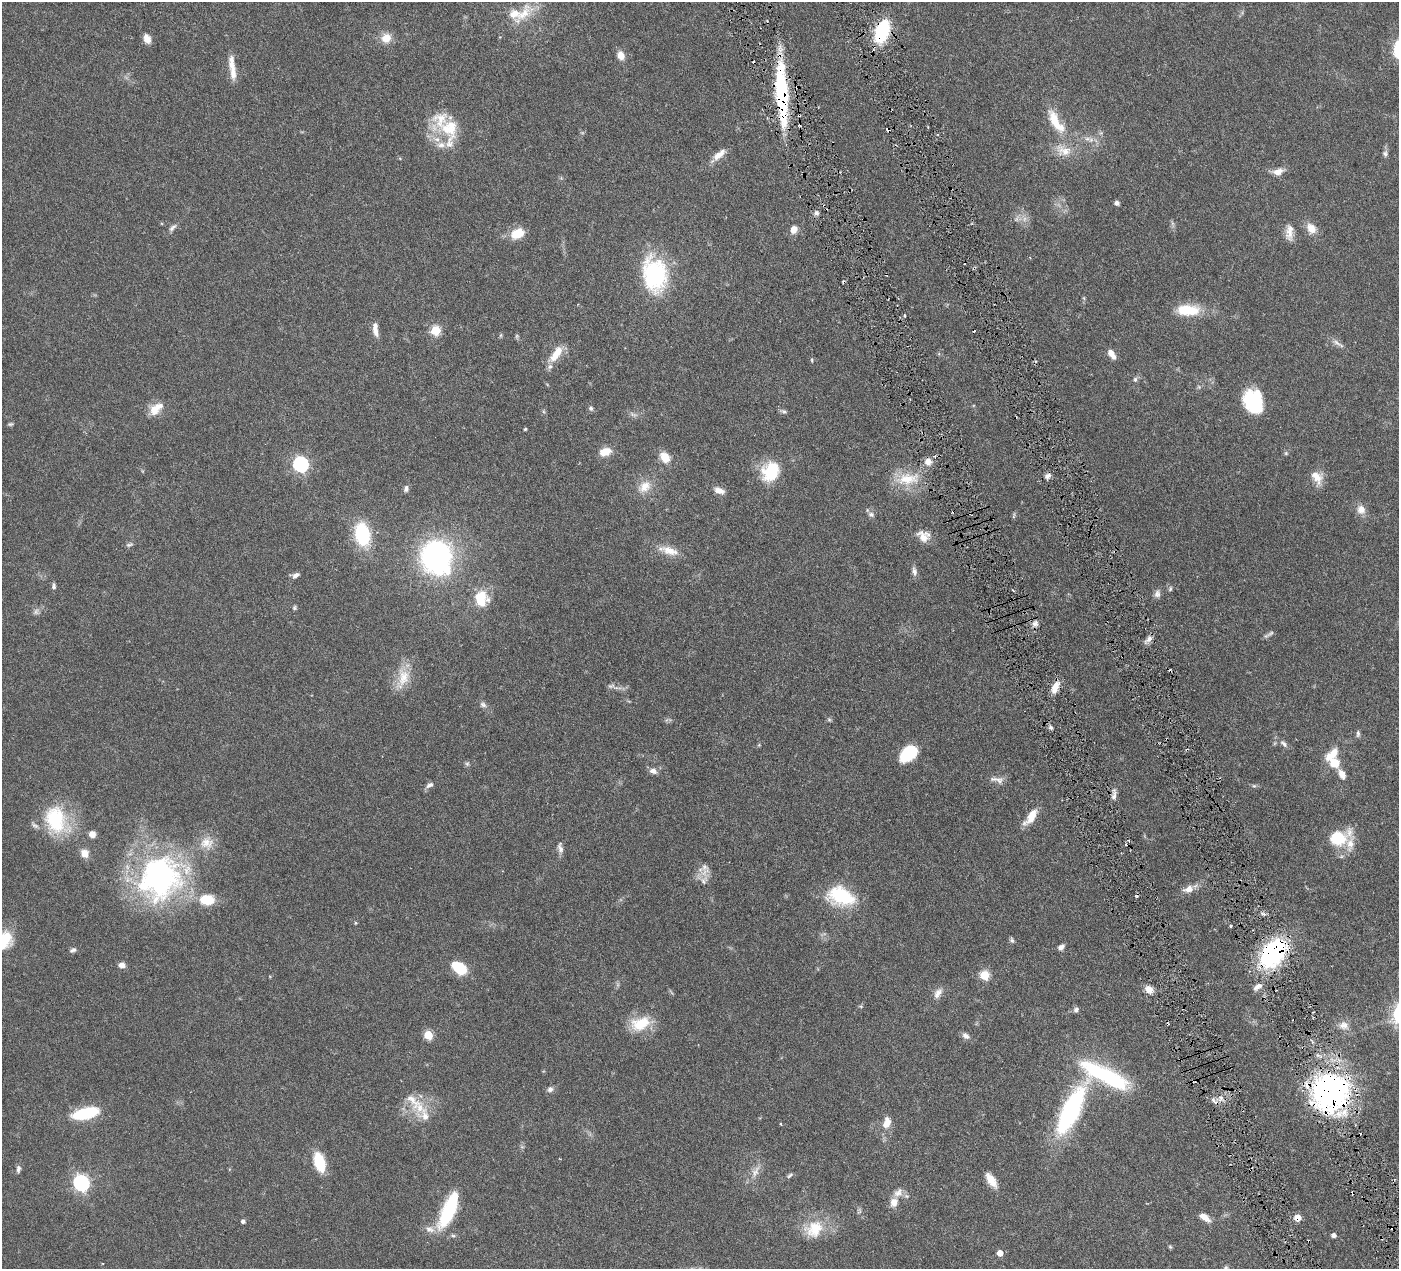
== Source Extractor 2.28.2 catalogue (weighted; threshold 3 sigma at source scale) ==
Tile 6 of 4 x 4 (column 2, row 2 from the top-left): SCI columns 1403-2799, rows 2837-4103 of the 5599 x 5543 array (HDU 1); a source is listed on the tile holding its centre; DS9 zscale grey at full resolution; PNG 1401 x 1271 px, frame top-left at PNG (2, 2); no overlay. Shown black and unused: <1% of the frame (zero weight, under 3 of 6 exposures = <1% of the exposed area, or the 3 px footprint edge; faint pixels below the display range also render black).
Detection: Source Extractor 2.28.2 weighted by HDU 2 'WHT'; one run over the whole footprint, this tile lists its part. Background 0.0864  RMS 0.0036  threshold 0.0149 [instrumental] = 3 sigma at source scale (4.09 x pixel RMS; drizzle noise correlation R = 1.36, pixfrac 0.8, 0.05/0.05 arcsec/px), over >= 5 px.
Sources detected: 175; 2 too faint to see at this stretch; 2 inside a brighter object's white glare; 9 cosmic-ray / hot-pixel residue — not listed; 14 inside a brighter listed object's ellipse — not listed separately; the other 148 listed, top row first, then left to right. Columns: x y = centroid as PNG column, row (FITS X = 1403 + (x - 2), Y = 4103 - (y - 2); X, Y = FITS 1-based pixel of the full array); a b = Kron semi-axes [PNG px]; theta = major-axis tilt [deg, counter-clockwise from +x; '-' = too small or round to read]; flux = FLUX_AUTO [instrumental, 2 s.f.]
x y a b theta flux
523 14 38 13 51 8.2
882 31 20 10 71 25
386 38 11 11 - 4.4
147 39 10 7 -66 2.6
621 55 9 7 -63 3.3
232 68 34 7 -83 4.6
797 87 4 4 - 0.51
782 93 66 11 -86 37
440 120 34 25 -50 11
1055 121 36 12 -58 10
1091 140 8 7 - 1.5
1064 151 23 13 -17 5.4
1385 154 8 7 - 0.93
719 155 21 8 40 3.3
1278 171 14 8 13 2.7
1117 203 6 5 - 0.95
816 213 7 5 -14 0.91
1016 219 7 6 - 0.97
172 228 13 6 44 1.3
1311 228 14 11 -54 3.7
794 229 8 7 - 2.8
1290 233 19 10 87 3.2
517 234 14 9 25 7.4
655 275 34 23 -79 36
1187 310 26 12 -2 11
904 315 3 2 - 0.37
375 331 15 7 -78 2.3
435 331 5 5 - 17
517 336 7 4 89 0.48
1337 343 14 5 -32 1.5
556 354 24 9 55 5.6
1111 354 11 6 -54 3
812 360 6 3 84 0.39
1135 379 7 5 88 0.78
1199 387 6 4 -18 0.45
1253 401 25 19 -75 19
591 408 7 6 - 0.74
156 409 19 11 41 4.7
784 411 8 5 -19 0.76
10 424 8 4 15 0.53
525 429 3 3 - 0.41
605 452 14 9 14 4.3
1286 453 5 5 - 0.45
934 456 5 4 - 0.76
665 457 12 9 -50 4.8
928 461 9 8 - 2.3
300 464 7 6 - 76
771 471 20 16 61 15
1048 476 8 6 54 1.3
1317 477 17 11 -52 4.1
908 479 36 16 7 9.9
645 486 20 14 45 4.8
406 489 8 5 73 1
719 490 12 7 -19 2.5
1361 509 13 11 -66 2.6
871 514 8 7 - 1.1
1014 516 9 3 77 0.5
362 534 17 11 -79 25
923 536 15 13 -29 3.8
129 545 10 5 20 0.75
669 551 29 10 -17 4.7
436 557 25 21 -75 94
914 571 12 7 -80 1.4
295 575 10 6 17 1.3
54 586 8 5 88 0.8
1170 589 7 5 75 0.61
1157 594 11 8 85 1.3
481 599 20 16 -82 8.7
294 608 6 5 - 0.55
36 612 9 7 57 1
1035 624 8 7 - 1.4
1269 634 16 4 31 0.88
1149 639 9 7 39 1.6
403 679 31 15 66 7.2
611 686 11 6 0 1.1
1055 687 16 7 67 3.4
483 705 10 7 -32 1.1
829 720 5 5 - 0.52
1051 727 6 5 - 0.74
1358 734 9 5 85 0.75
1284 744 12 6 -42 1.4
908 754 21 13 41 12
1332 754 22 10 44 5.3
1334 763 8 8 - 6.7
467 764 6 5 - 0.6
653 771 10 7 -20 1.6
1342 774 11 6 -62 2.9
997 780 21 7 -10 2
430 785 11 6 31 1.2
1254 786 6 5 - 0.54
1114 794 18 5 83 1.6
1031 817 22 9 52 5.1
56 820 37 27 -67 21
92 834 6 6 - 1.9
1338 838 21 13 19 14
207 843 20 18 16 5.6
560 848 15 7 -80 1.6
84 853 8 7 - 3.2
705 867 12 10 80 2.3
160 877 56 50 53 83
704 880 12 9 74 2.4
1188 889 13 9 18 2.8
841 896 30 19 -17 18
207 900 14 10 -1 9.5
1263 914 6 4 -18 0.66
355 923 5 3 - 0.33
1230 926 3 3 - 0.43
5 940 22 17 72 9.3
1012 940 7 5 -49 0.71
1061 947 7 5 43 1.3
73 950 9 6 21 0.89
1273 953 32 20 53 44
122 965 8 6 -9 1.8
459 968 15 10 -41 12
985 975 5 5 - 16
1257 987 12 6 35 1.7
1149 989 10 7 -39 2.7
938 993 15 8 57 2.2
1076 1010 8 6 45 0.92
640 1024 25 16 19 9.9
1344 1025 13 12 - 2.7
428 1035 5 5 - 13
966 1036 10 7 -36 1.4
1112 1081 42 22 -24 24
550 1089 8 7 - 1.2
1328 1094 43 36 -58 78
1221 1098 6 5 - 1.1
413 1101 33 15 -49 7.4
1071 1110 66 17 62 53
85 1113 27 10 13 17
887 1123 14 9 78 3.7
319 1162 16 9 -73 15
18 1169 10 5 83 1
755 1172 18 9 66 3.1
790 1175 9 4 38 0.68
991 1180 18 8 -56 4.1
81 1183 7 6 - 94
906 1196 6 5 - 0.7
894 1202 13 10 75 2.8
449 1210 41 14 66 22
1205 1217 15 7 -34 2.8
1297 1218 5 5 - 5
243 1221 5 4 - 0.83
814 1229 26 21 34 10
1334 1235 4 4 - 1.3
1170 1247 6 4 -44 0.4
1000 1253 5 5 - 2.8
1225 1267 6 5 - 0.52
Overlapping masked pixels (flux is a lower limit): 6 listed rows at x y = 882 31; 797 87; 782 93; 1273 953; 1328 1094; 1297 1218
Isophote crosses this tile's border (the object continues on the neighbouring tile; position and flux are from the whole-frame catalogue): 2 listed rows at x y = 5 940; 1225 1267